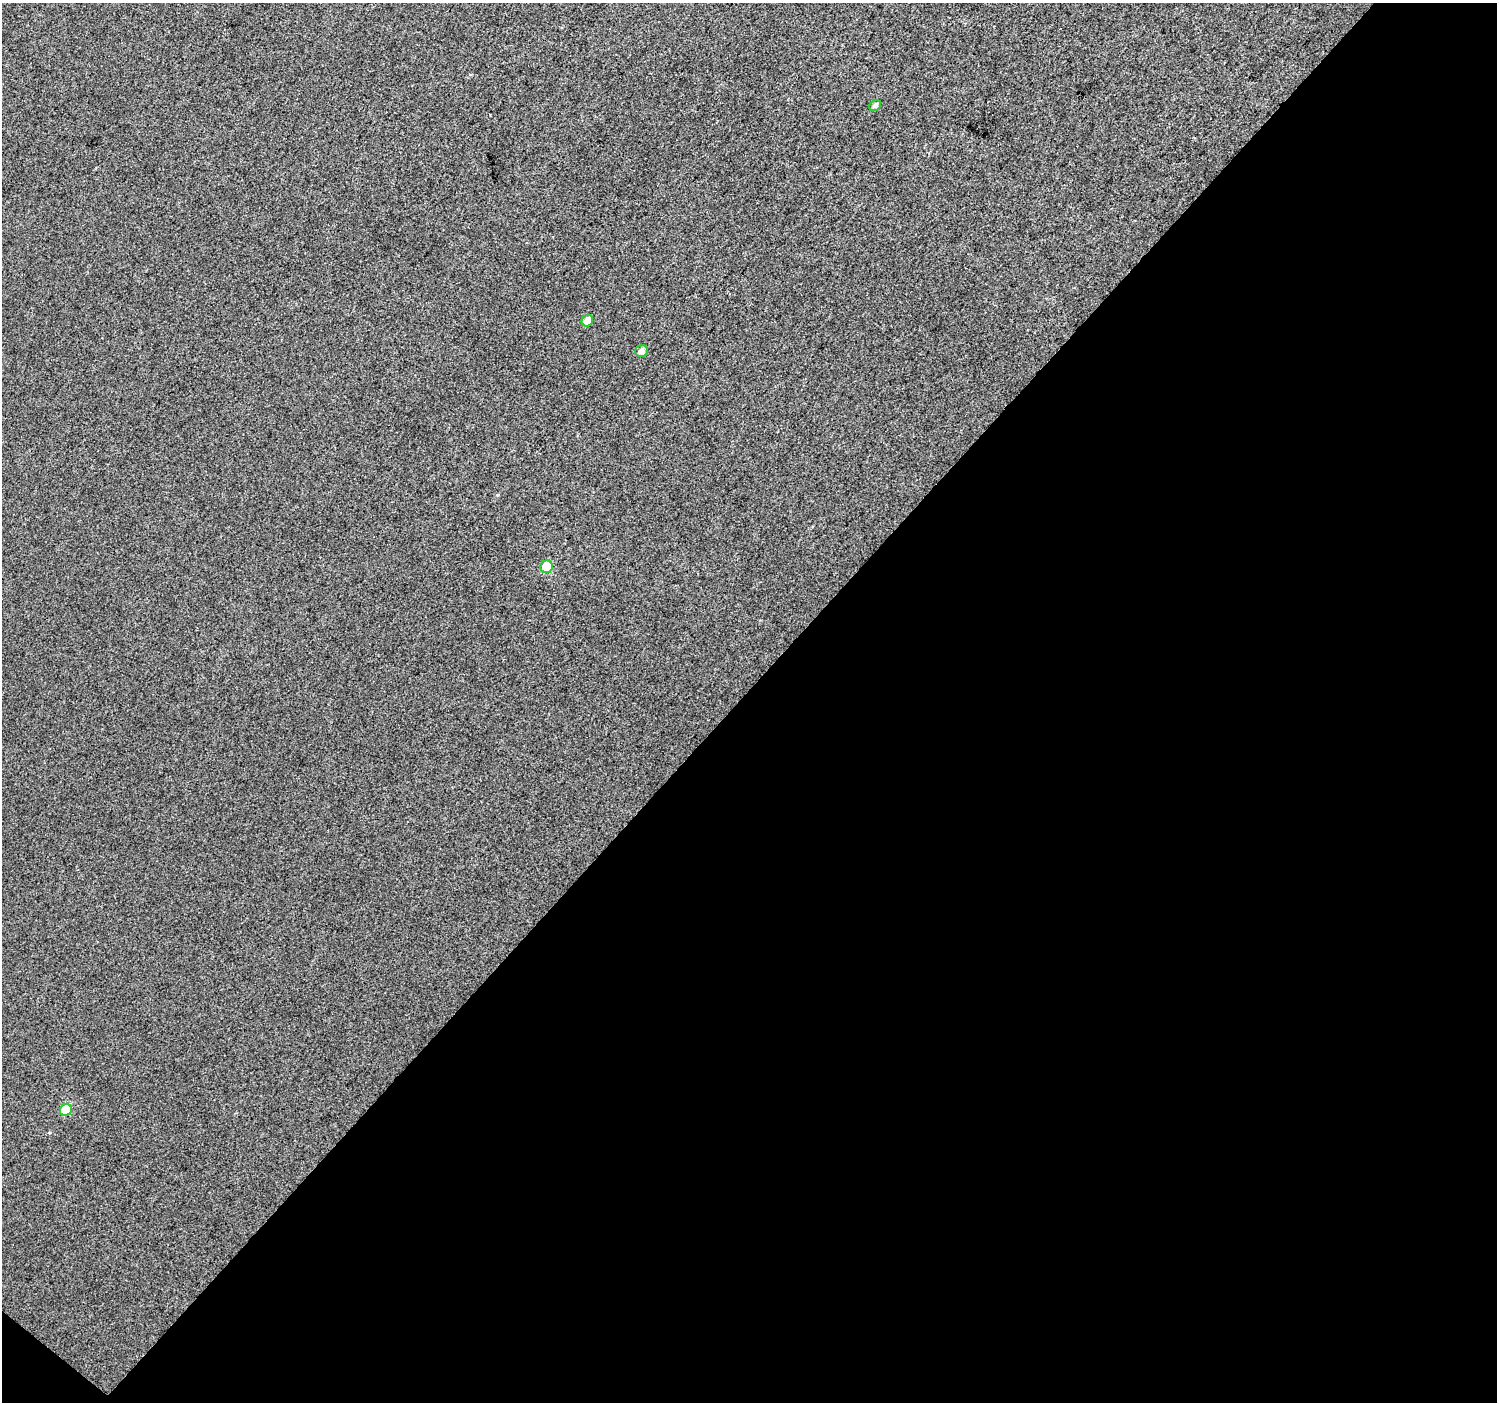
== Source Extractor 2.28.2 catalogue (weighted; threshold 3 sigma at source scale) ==
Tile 4 of 2 x 2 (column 2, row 2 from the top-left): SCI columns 1497-2991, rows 92-1491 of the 2993 x 3002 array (HDU 1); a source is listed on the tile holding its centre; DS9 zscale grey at full resolution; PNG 1499 x 1404 px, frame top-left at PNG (2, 3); each listed source drawn as its Kron ellipse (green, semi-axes under 4 px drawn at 4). Shown black and unused: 51% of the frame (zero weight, under 3 of 4 exposures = <1% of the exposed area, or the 3 px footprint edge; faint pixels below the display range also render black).
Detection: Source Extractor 2.28.2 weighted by HDU 2 'WHT'; one run over the whole footprint, this tile lists its part. Background 0.0137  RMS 0.011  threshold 0.0495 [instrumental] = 3 sigma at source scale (4.5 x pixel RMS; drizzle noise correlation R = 1.50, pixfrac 1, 0.0396/0.0396 arcsec/px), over >= 5 px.
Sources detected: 5; all 5 listed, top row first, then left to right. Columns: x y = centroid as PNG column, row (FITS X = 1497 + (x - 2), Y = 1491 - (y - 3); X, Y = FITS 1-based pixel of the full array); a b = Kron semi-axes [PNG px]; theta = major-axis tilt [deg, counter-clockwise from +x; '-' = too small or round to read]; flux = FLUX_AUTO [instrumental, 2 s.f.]
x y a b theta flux
875 105 6 5 - 3
587 321 6 5 - 9.5
642 351 6 6 - 4.6
547 567 6 6 - 29
66 1110 6 6 - 36